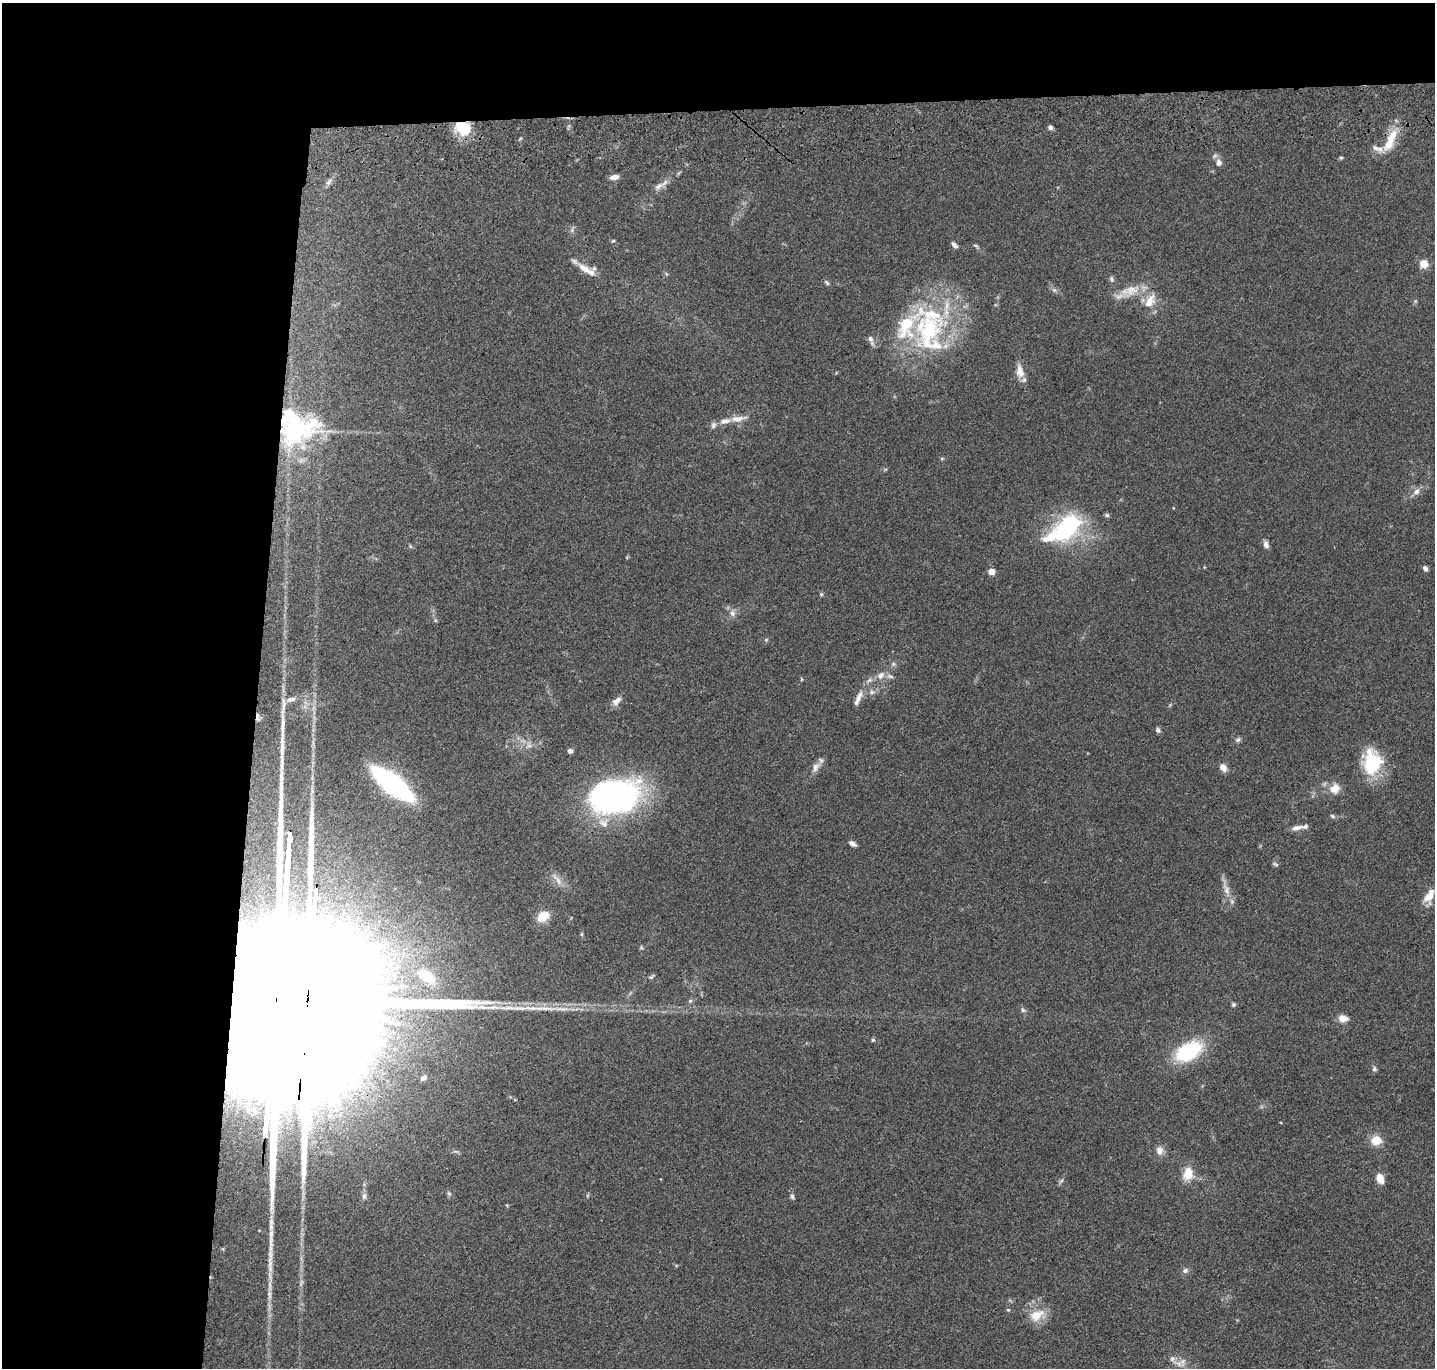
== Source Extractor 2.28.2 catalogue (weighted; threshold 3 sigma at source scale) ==
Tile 1 of 3 x 3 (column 1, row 1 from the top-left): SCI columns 13-1445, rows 2937-4302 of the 4324 x 4505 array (HDU 1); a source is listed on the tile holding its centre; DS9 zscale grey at full resolution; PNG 1437 x 1370 px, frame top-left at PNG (2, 3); no overlay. Shown black and unused: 24% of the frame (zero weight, under 3 of 4 exposures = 6% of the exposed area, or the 3 px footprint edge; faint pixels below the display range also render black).
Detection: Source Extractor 2.28.2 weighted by HDU 2 'WHT'; one run over the whole footprint, this tile lists its part. Background 0.0839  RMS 0.0062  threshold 0.0277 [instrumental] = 3 sigma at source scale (4.5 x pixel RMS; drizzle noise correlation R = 1.50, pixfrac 1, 0.05/0.05 arcsec/px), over >= 5 px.
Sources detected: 116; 1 too faint to see at this stretch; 1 inside a brighter object's white glare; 2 long thin detections or spike segments (spike, bleed or trail) — not listed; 15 inside a brighter listed object's ellipse — not listed separately; the other 97 listed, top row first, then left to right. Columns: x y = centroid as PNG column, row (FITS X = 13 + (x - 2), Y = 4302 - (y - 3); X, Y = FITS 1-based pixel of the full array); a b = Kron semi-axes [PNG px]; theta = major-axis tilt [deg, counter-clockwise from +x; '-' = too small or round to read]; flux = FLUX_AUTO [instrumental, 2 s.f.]
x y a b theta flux
1050 127 5 5 - 1.9
463 128 19 15 -19 21
1392 136 21 10 58 12
1341 158 6 4 38 0.91
1219 163 9 8 - 3.5
614 177 9 5 11 4
328 182 13 5 54 2.5
658 186 16 8 28 4
572 229 11 4 68 1.5
613 241 5 5 - 0.86
954 245 9 5 -49 2.4
976 246 8 4 -24 1
1423 264 5 5 - 25
584 268 20 9 -33 6.9
666 274 6 4 -71 0.78
1111 279 8 6 -72 1.6
827 283 8 5 -46 1.2
1054 290 7 6 - 1.6
1130 291 34 14 20 14
1150 301 22 12 61 10
1415 301 6 5 - 0.88
930 333 67 45 -82 95
870 338 10 8 -67 2.7
1020 371 20 10 -80 6.5
738 419 25 8 8 6.4
713 425 9 7 74 2.1
295 427 49 42 -68 77
942 458 6 4 -1 0.83
1416 491 12 8 50 3.7
1107 515 6 5 - 1.1
1067 528 41 25 43 64
1266 544 9 6 -72 2.7
410 546 6 4 -71 0.7
1425 568 6 4 -58 2.4
991 572 5 5 - 12
821 594 5 5 - 0.85
732 613 9 8 - 3.1
435 620 6 5 - 0.92
766 640 5 5 - 0.85
893 664 7 6 - 1.4
881 675 12 9 47 4.6
802 679 5 3 - 0.59
872 692 10 7 2 2.8
858 698 24 7 65 5.3
291 699 13 7 14 3.6
617 701 14 8 47 4
258 717 11 5 -80 2
1158 730 6 6 - 1.6
1238 740 8 6 29 1.6
529 745 10 8 71 3.2
570 751 5 5 - 1.8
1372 762 30 22 -86 32
816 767 17 8 58 4.4
1223 768 9 7 -56 4.4
392 784 31 11 -38 180
1335 789 13 11 54 7.5
609 793 42 30 -8 270
1332 816 7 5 -28 1.2
604 822 16 15 - 8.1
1296 828 14 6 12 3.6
852 844 8 5 -31 2.7
1275 864 9 4 -32 1.2
557 879 24 6 -51 4.5
1226 888 31 7 -73 6.2
1429 896 19 10 62 7.8
543 916 15 10 33 10
582 934 6 4 90 0.7
641 947 5 5 - 0.79
390 964 17 9 17 9.7
426 976 26 13 -33 18
651 977 9 5 32 1.2
308 993 124 23 86 120000
690 1001 6 6 - 1.2
498 1002 7 4 -18 1.4
1233 1004 6 5 - 1.1
1023 1010 8 6 -34 1.6
1343 1018 11 9 -8 5.2
873 1040 5 5 - 0.93
1188 1051 25 15 29 53
1374 1069 7 6 - 1.4
423 1078 5 4 - 2
515 1100 5 3 - 0.56
1376 1140 12 11 - 8.8
1159 1150 12 10 -85 4.3
456 1152 11 4 -6 1.4
1188 1174 16 13 81 11
1380 1178 10 7 -70 7.6
1061 1181 9 4 54 1.3
449 1193 7 5 -69 1.2
364 1196 10 6 -86 2.1
792 1197 8 5 -74 1.5
223 1249 6 3 -73 0.61
270 1260 52 7 89 15
1185 1270 8 7 - 2.1
1008 1310 5 5 - 0.75
1037 1315 23 14 19 12
1179 1364 18 8 -18 5.6
Overlapping masked pixels (flux is a lower limit): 5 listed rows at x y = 463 128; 295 427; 258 717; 609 793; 308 993